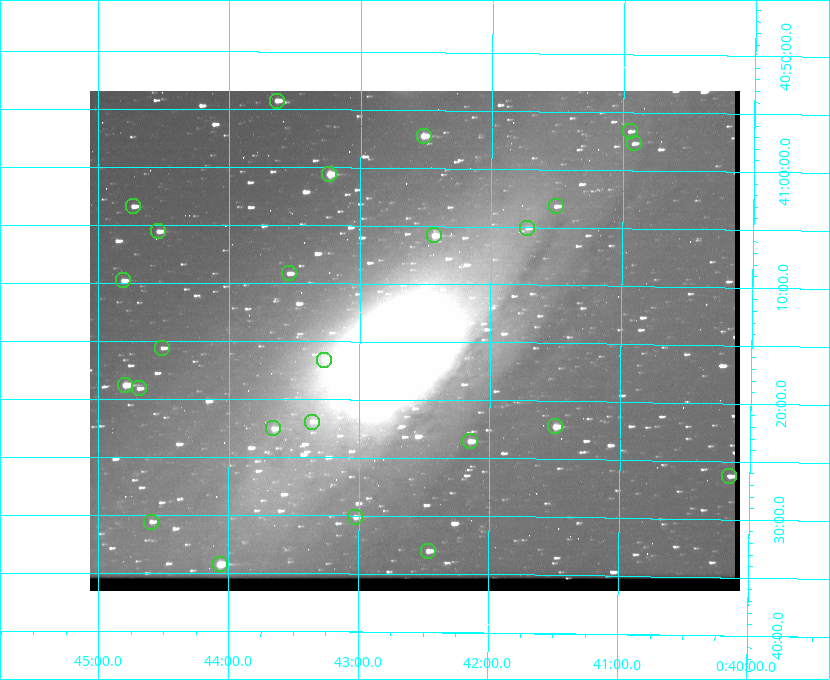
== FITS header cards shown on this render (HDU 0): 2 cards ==
NAXIS1  =                  650 / Width of table row in bytes
NAXIS2  =                  500 / Number of rows in table

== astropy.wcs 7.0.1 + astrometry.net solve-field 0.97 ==
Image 650 x 500 px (HDU 0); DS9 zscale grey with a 90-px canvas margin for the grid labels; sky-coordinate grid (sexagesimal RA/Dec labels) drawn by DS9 from the SOLVED WCS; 25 Tycho-2 reference stars matched to detected sources circled (green)
Header WCS: none
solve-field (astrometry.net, Tycho-2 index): SOLVED blind (the file carries no WCS)
Solved WCS: RA---TAN-SIP/DEC--TAN-SIP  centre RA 00:42:35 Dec +41:15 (10.64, +41.25 deg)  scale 5.18 arcsec/px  FOV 56.1' x 43.1'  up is +180 deg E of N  parity flipped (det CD > 0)
(file carries no celestial WCS; the grid is the blind solution)
Tycho-2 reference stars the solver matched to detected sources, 25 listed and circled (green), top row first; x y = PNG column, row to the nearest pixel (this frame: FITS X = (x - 90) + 1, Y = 500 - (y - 91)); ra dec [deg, ICRS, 3 dp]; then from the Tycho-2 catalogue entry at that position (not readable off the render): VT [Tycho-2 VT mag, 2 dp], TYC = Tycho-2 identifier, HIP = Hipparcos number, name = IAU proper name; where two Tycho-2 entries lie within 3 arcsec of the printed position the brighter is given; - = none
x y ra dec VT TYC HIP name
277 101 10.910 +40.904 10.39 2801-1024-1 - -
630 131 10.238 +40.944 11.79 2801-2058-1 - -
424 136 10.629 +40.954 9.37 2801-2009-1 3333 -
634 143 10.230 +40.961 11.47 2801-2047-1 - -
329 174 10.809 +41.009 9.29 2801-2078-1 - -
133 206 11.183 +41.057 10.65 2801-1540-1 - -
556 206 10.377 +41.053 11.36 2801-2079-1 - -
527 228 10.431 +41.085 11.65 2801-2062-1 - -
158 231 11.135 +41.093 10.71 2801-1503-1 - -
434 235 10.609 +41.097 10.73 2801-2063-1 - -
289 273 10.886 +41.153 10.99 2801-2037-1 - -
123 280 11.202 +41.163 10.95 2801-1544-1 - -
162 348 11.127 +41.260 11.28 2805-390-1 - -
324 360 10.818 +41.276 11.21 2805-2125-1 - -
125 385 11.198 +41.314 9.30 2805-117-1 - -
139 388 11.172 +41.318 11.25 2805-108-1 - -
312 422 10.841 +41.366 11.19 2805-2131-1 - -
555 426 10.374 +41.370 10.16 2805-213-1 - -
273 428 10.914 +41.376 10.74 2805-2142-1 - -
470 441 10.538 +41.392 10.59 2805-2135-1 - -
729 476 10.038 +41.438 10.94 2805-517-1 - -
355 517 10.757 +41.502 11.21 2805-2136-1 - -
151 522 11.148 +41.510 11.65 2805-2178-1 - -
428 551 10.616 +41.550 10.67 2805-2192-1 - -
220 564 11.016 +41.571 9.16 2805-2199-1 3447 -